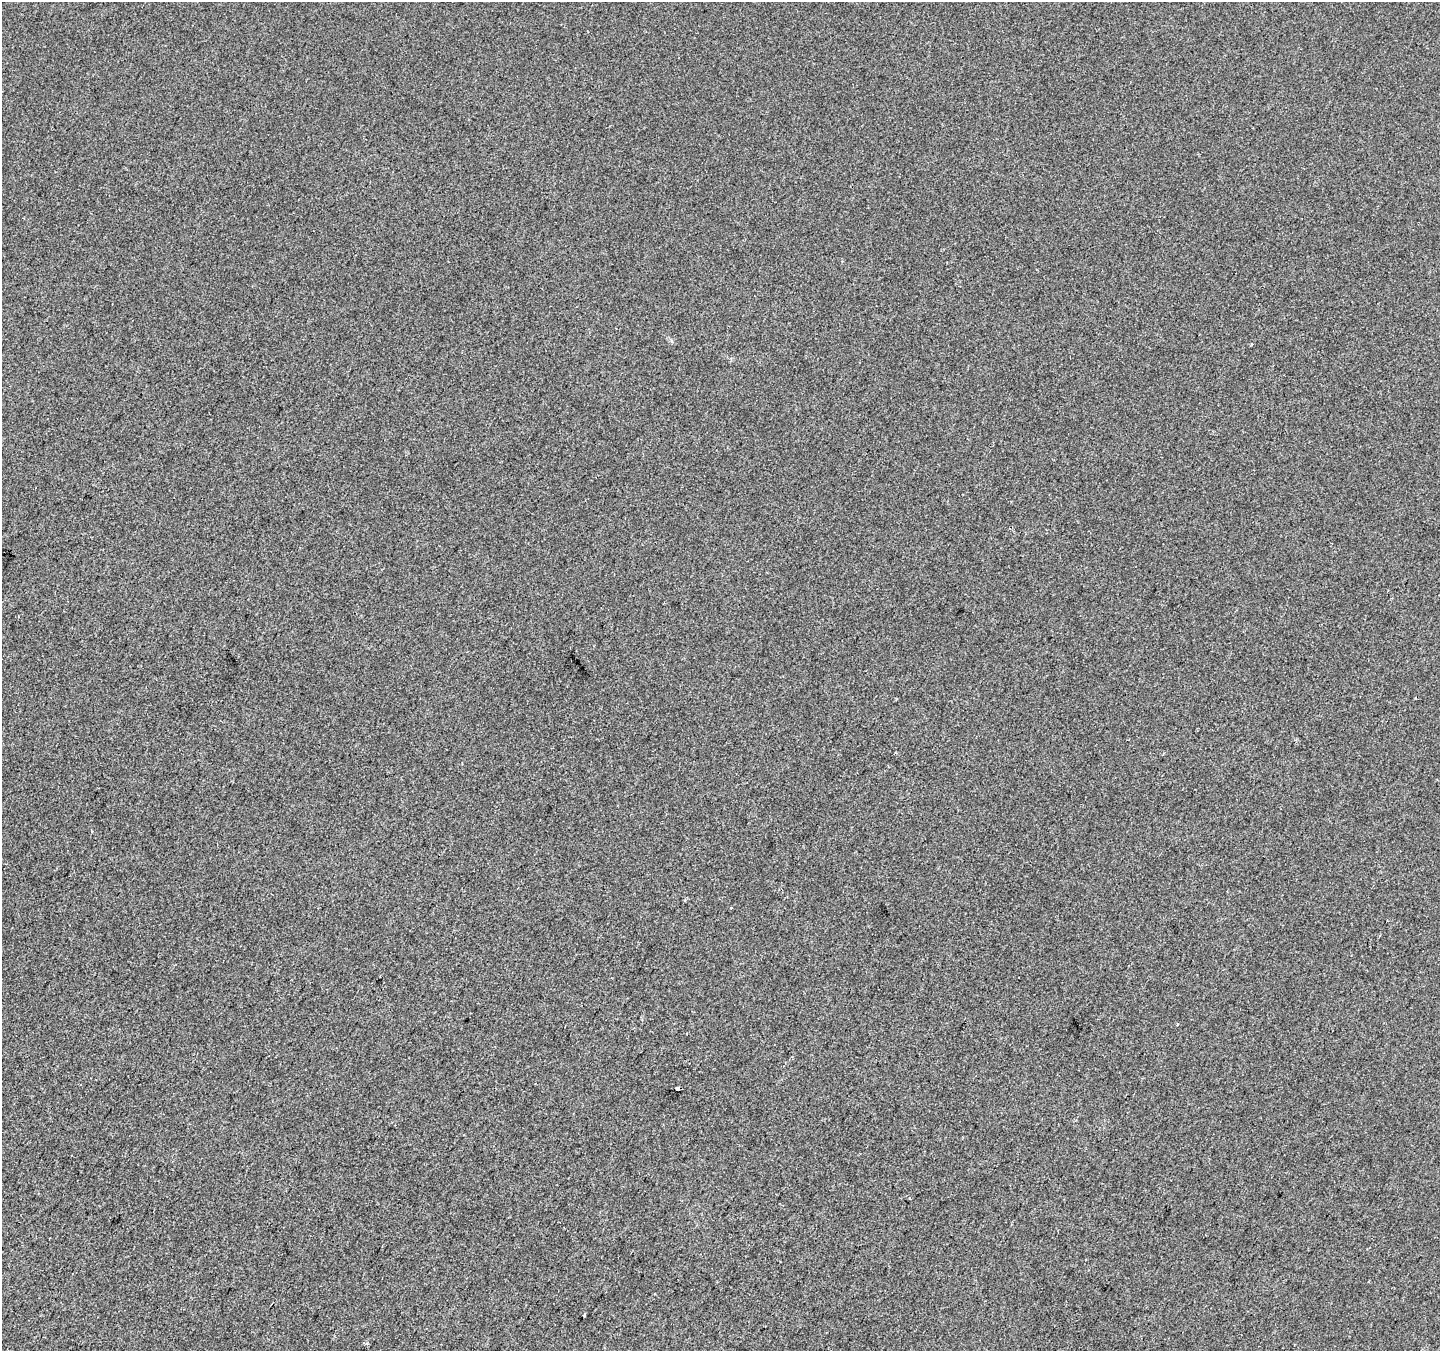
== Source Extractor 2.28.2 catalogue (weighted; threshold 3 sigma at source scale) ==
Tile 7 of 4 x 4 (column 3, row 2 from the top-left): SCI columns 2887-4324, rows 2964-4312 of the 5763 x 5861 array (HDU 1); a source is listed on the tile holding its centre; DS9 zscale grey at full resolution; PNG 1442 x 1353 px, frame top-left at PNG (2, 2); no overlay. Shown black and unused: <1% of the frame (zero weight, under 2 of 3 exposures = <1% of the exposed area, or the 3 px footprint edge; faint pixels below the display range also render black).
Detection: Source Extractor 2.28.2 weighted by HDU 2 'WHT'; one run over the whole footprint, this tile lists its part. Background 0.00112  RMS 0.0057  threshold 0.0257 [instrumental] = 3 sigma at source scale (4.5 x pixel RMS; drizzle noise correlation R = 1.50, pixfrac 1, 0.0396/0.0396 arcsec/px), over >= 5 px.
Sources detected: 7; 2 cosmic-ray / hot-pixel residue — not listed; the other 5 listed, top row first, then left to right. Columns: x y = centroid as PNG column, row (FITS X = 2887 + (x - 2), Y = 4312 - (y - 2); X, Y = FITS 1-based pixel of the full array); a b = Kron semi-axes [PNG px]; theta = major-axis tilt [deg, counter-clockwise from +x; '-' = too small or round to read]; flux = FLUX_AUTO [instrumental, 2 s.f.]
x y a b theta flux
1177 1024 3 3 - 0.91
535 1083 3 2 - 0.39
677 1089 4 3 - 7.9
909 1198 4 3 - 0.5
584 1315 4 3 - 1.4
Overlapping masked pixels (flux is a lower limit): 1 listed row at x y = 677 1089